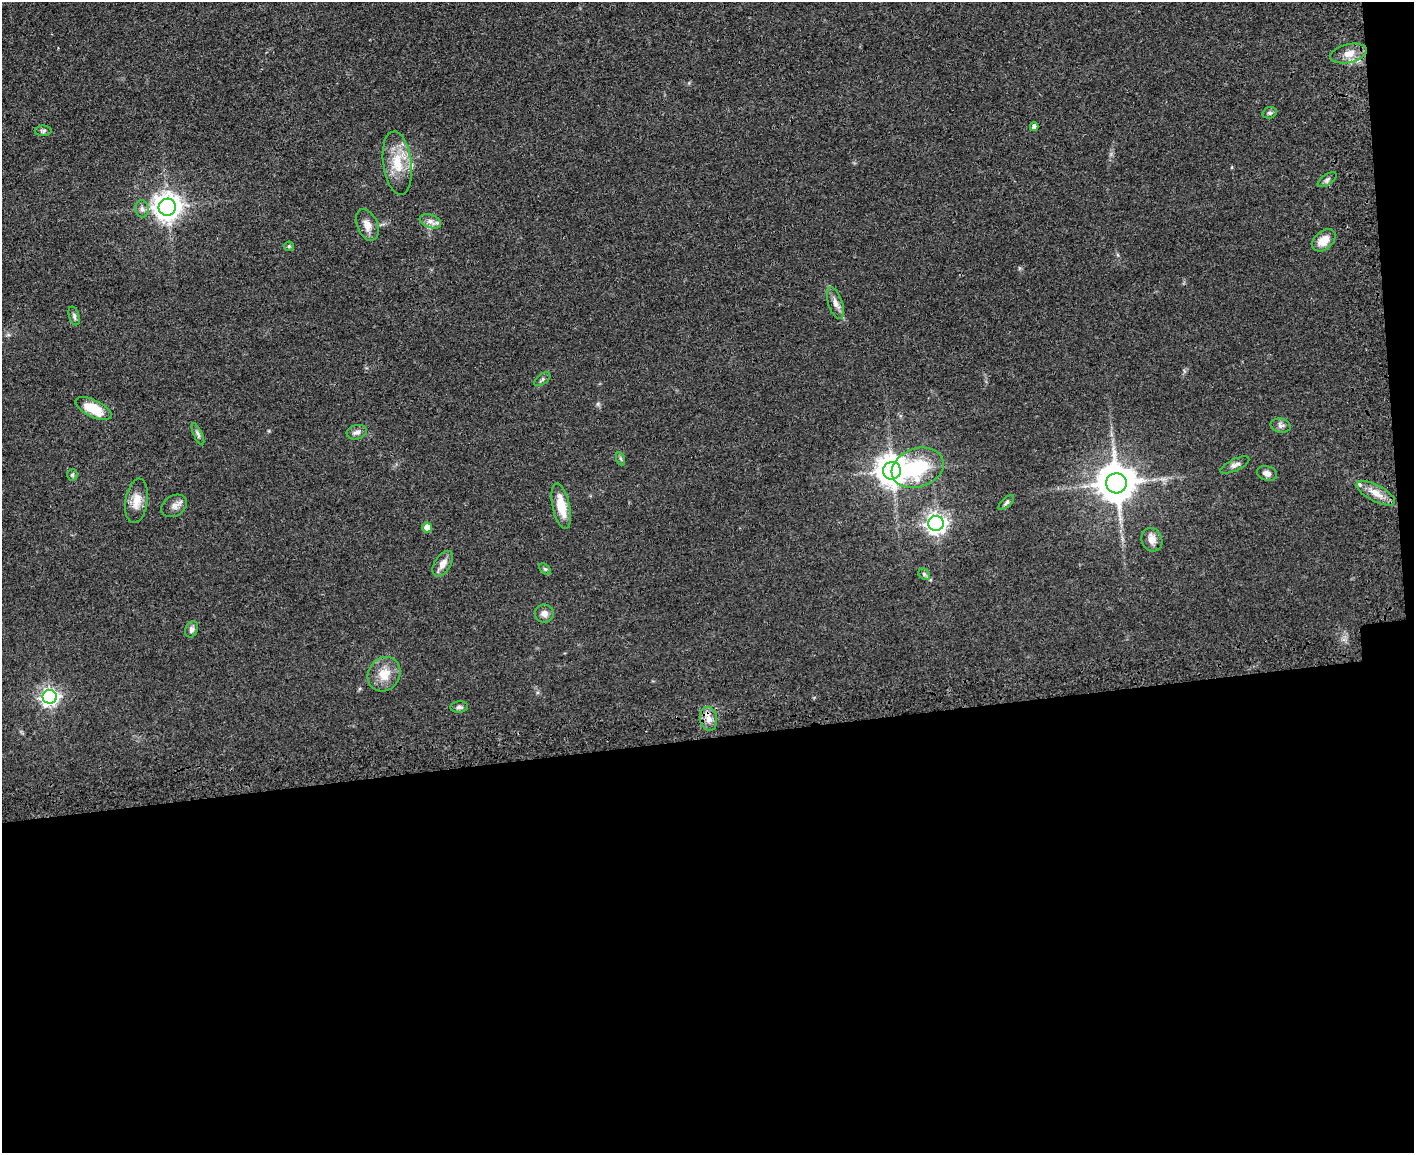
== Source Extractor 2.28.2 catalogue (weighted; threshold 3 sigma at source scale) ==
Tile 12 of 3 x 4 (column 3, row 4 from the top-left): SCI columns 3117-4528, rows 66-1216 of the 4709 x 4733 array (HDU 1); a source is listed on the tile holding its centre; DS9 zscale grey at full resolution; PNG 1416 x 1155 px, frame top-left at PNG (2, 2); each listed source drawn as its Kron ellipse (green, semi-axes under 4 px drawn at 4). Shown black and unused: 37% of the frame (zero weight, under 3 of 4 exposures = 7% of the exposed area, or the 3 px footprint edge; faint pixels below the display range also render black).
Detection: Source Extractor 2.28.2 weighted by HDU 2 'WHT'; one run over the whole footprint, this tile lists its part. Background 0.0467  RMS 0.0051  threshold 0.023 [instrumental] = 3 sigma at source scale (4.5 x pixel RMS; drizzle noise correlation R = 1.50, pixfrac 1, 0.05/0.05 arcsec/px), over >= 5 px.
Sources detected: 44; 1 inside a brighter listed object's ellipse — not listed separately; the other 43 listed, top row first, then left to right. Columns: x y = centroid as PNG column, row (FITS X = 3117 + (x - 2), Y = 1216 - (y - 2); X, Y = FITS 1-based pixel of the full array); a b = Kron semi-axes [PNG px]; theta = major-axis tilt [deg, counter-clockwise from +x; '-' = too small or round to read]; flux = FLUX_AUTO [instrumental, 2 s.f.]
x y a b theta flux
1349 53 19 9 13 5.6
1270 113 7 5 19 1
1034 127 4 4 - 2.4
43 131 8 5 1 1.1
397 163 32 14 -82 14
1327 180 11 5 34 1.4
167 207 9 8 - 530
142 209 8 6 -78 1.8
430 221 11 6 -21 2.4
367 225 16 10 -67 4.4
1324 240 13 9 40 6.8
289 246 5 4 - 0.62
835 303 16 7 -72 3.2
74 316 9 5 -73 1.2
542 379 9 5 37 1.3
93 409 19 8 -26 13
1281 426 10 7 -11 1.8
357 432 10 7 16 2.2
198 434 12 4 -65 1.3
621 459 6 4 -70 0.77
1235 465 16 6 25 2.1
918 468 26 19 19 34
892 471 9 9 - 740
1267 473 10 7 -17 2.7
72 475 5 5 - 0.74
1116 483 10 10 - 1400
1376 493 21 8 -28 5.8
137 501 22 11 81 6.6
1006 502 10 4 44 1.1
174 506 14 10 31 3
561 506 23 8 -78 11
936 524 7 7 - 250
427 527 5 5 - 4.7
1152 540 12 10 -66 3.8
443 564 14 8 58 4.1
545 569 7 4 -44 0.79
924 574 6 5 - 0.93
544 614 9 9 - 2.8
192 629 8 6 66 1.6
384 674 18 16 57 8.7
50 697 7 7 - 190
459 707 9 5 5 1.4
708 719 12 8 -79 3.9